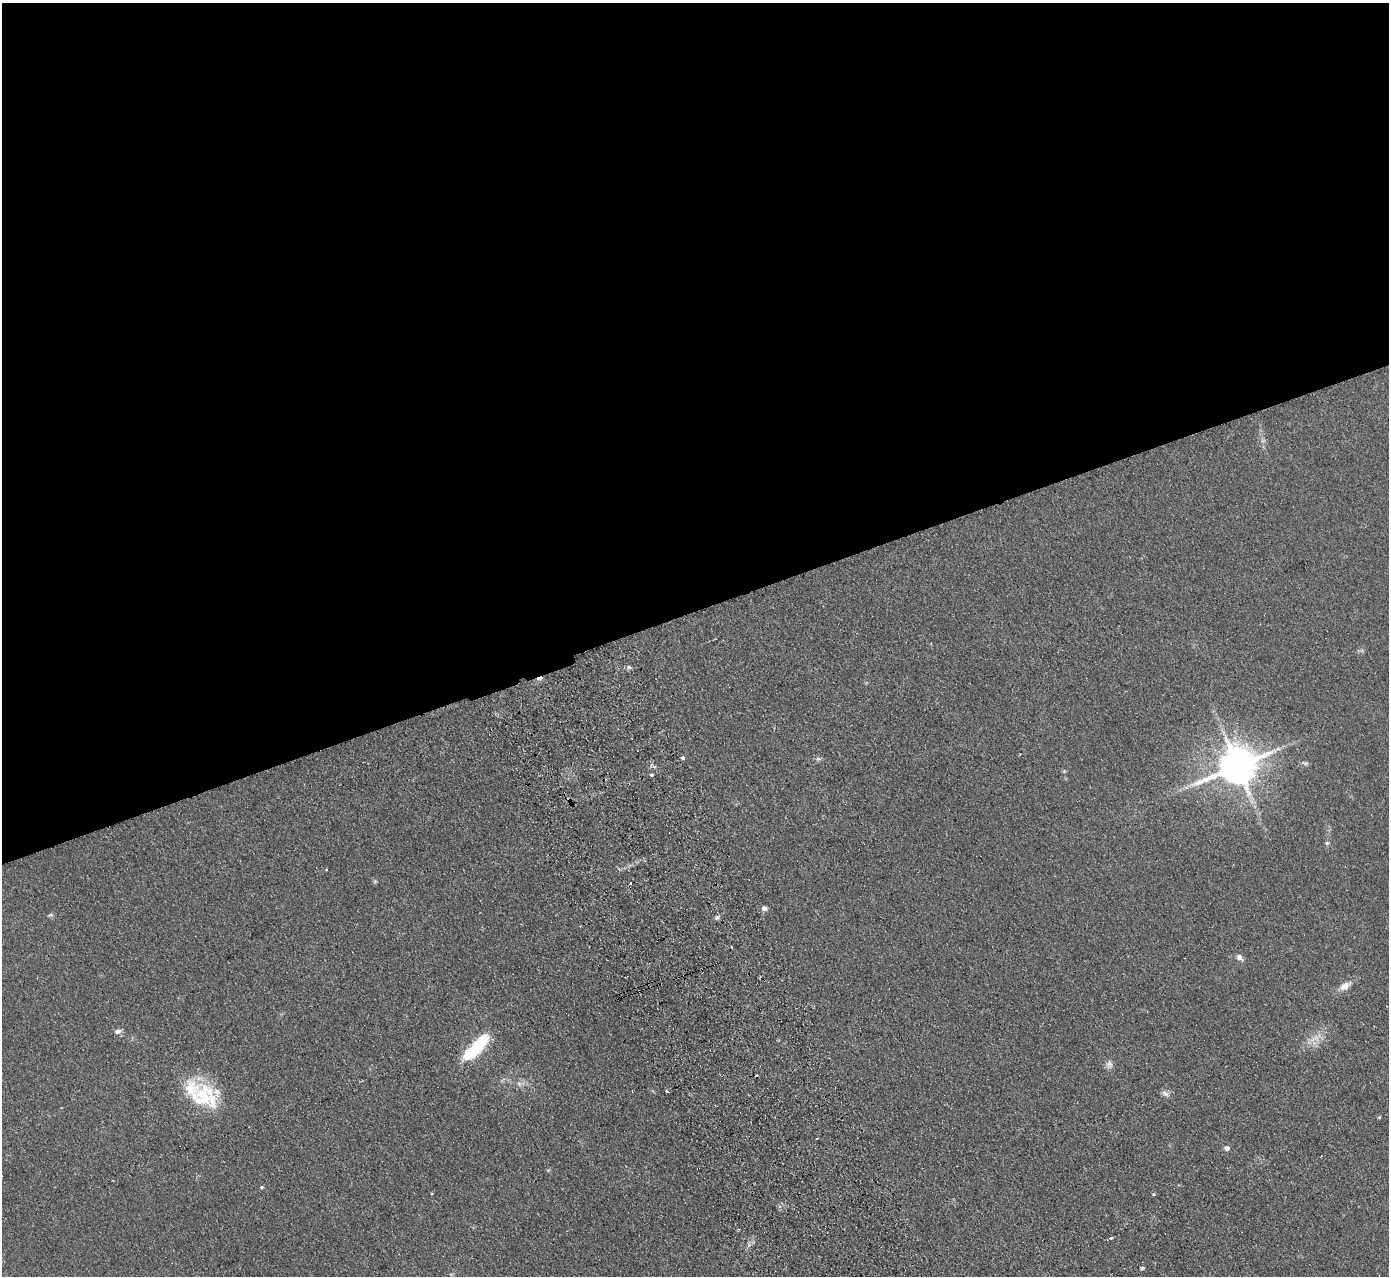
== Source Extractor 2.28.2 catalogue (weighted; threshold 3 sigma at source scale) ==
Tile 2 of 4 x 4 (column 2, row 1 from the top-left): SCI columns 1444-2830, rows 4005-5278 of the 5659 x 5589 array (HDU 1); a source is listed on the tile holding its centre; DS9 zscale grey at full resolution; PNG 1391 x 1278 px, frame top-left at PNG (2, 3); no overlay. Shown black and unused: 48% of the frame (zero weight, under 2 of 3 exposures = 3% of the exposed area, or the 3 px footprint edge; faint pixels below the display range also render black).
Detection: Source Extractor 2.28.2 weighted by HDU 2 'WHT'; one run over the whole footprint, this tile lists its part. Background 0.126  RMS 0.012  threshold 0.0538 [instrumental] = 3 sigma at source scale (4.5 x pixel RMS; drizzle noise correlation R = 1.50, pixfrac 1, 0.05/0.05 arcsec/px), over >= 5 px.
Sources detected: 41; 1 too faint to see at this stretch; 3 cosmic-ray / hot-pixel residue — not listed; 4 inside a brighter listed object's ellipse — not listed separately; the other 33 listed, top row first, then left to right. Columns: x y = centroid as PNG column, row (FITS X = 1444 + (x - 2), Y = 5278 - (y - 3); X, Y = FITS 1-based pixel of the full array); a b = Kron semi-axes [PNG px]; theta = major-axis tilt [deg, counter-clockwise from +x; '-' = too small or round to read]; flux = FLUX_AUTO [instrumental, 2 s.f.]
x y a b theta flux
629 667 7 4 -45 2.2
539 679 7 4 1 5.8
683 758 3 3 - 16
818 759 6 5 - 2.4
1305 763 9 5 -5 2.6
1237 766 12 10 25 3600
1064 771 5 4 - 1.4
651 775 3 3 - 11
1327 843 6 5 - 1.9
326 870 3 3 - 1.4
375 881 6 4 44 1.6
764 908 6 5 - 4.6
51 915 7 5 6 2
717 917 7 5 61 2.7
1239 957 9 6 -52 5.1
1345 986 17 9 31 11
117 1031 9 7 12 4.5
1314 1039 19 6 26 10
476 1048 32 9 46 87
1109 1064 11 9 80 5.4
519 1084 8 5 -58 3.4
667 1091 3 3 - 2.1
1165 1093 10 6 -24 4.4
202 1099 37 19 15 41
1379 1117 5 4 - 1.2
817 1138 2 2 - 1.2
1227 1148 5 4 - 6.1
262 1187 5 4 - 1.5
432 1194 3 3 - 1.3
1153 1194 3 3 - 3.4
1111 1238 4 3 - 7.4
1142 1268 5 4 - 2.4
451 1274 5 4 - 1.3
Overlapping masked pixels (flux is a lower limit): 1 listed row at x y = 539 679